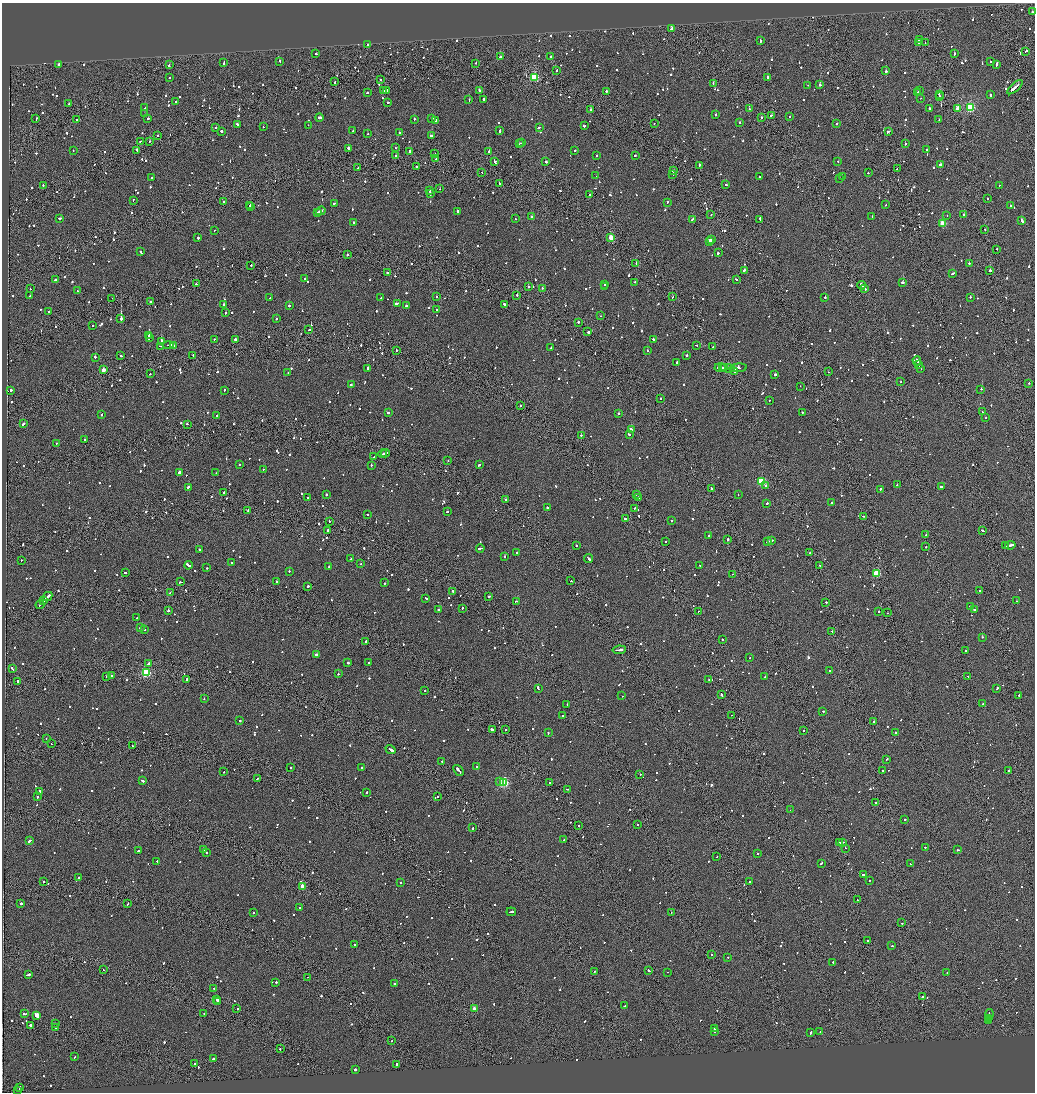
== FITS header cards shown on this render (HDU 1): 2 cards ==
NAXIS1  =                 2065
NAXIS2  =                 2180

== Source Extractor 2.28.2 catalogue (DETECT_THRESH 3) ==
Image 2065 x 2180 px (HDU 1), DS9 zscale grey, zoomed out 1/2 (1 PNG px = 2 x 2 image px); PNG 1037 x 1094 px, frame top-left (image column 1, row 2179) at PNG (2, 3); each listed source drawn as its Kron ellipse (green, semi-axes under 4 px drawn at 4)
Background -0.11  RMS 0.066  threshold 0.199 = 3 sigma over >= 5 px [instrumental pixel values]
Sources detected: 1619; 93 cannot appear on this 1/2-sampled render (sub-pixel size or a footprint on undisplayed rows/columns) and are neither listed nor drawn; of the other 1526, the 500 brightest by FLUX_AUTO listed and drawn (1026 fainter detections omitted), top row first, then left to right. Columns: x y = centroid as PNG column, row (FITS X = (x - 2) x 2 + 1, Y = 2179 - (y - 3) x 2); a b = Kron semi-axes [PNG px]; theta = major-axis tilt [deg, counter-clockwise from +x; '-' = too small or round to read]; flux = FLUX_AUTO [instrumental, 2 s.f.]
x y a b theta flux
1032 12 2 1 - 350
671 29 3 2 - 230
919 40 3 2 - 760
760 41 2 2 - 1100
926 42 3 1 - 270
919 43 3 1 - 840
368 44 2 2 - 220
1026 51 2 2 - 510
316 53 2 2 - 120
954 54 2 2 - 470
500 57 2 2 - 220
551 57 2 2 - 350
280 61 3 2 - 250
990 62 2 2 - 140
224 63 3 2 - 190
476 63 2 2 - 250
59 64 2 2 - 170
997 64 4 2 - 240
169 65 4 2 - 400
556 70 3 2 - 200
886 71 2 2 - 1200
767 77 2 2 - 640
169 78 2 1 - 120
534 78 3 3 - 920
381 79 2 2 - 120
335 82 2 1 - 320
713 83 3 2 - 130
808 85 2 1 - 110
820 85 2 2 - 850
1015 87 9 2 41 650
386 90 2 2 - 700
384 91 2 2 - 240
479 91 2 2 - 320
607 91 2 2 - 240
919 91 2 1 - 130
918 92 3 2 - 400
367 93 2 2 - 120
939 94 2 2 - 110
990 94 3 2 - 460
939 96 2 1 - 540
921 98 2 1 - 140
483 99 2 2 - 380
469 100 2 2 - 160
176 102 2 2 - 170
388 102 2 2 - 410
69 104 3 2 - 140
145 108 2 1 - 240
929 108 2 2 - 470
958 108 3 3 - 290
970 108 3 3 - 1300
749 109 2 2 - 330
590 110 2 2 - 260
145 114 2 1 - 140
715 115 2 1 - 140
771 115 2 2 - 120
789 116 2 2 - 430
319 117 4 2 - 1000
761 117 2 1 - 300
148 118 2 2 - 140
36 119 3 2 - 150
414 119 2 2 - 420
432 119 3 2 - 120
77 120 2 2 - 150
939 120 2 1 - 130
435 121 3 2 - 510
739 123 2 2 - 140
654 124 2 1 - 220
836 124 2 2 - 220
237 125 3 2 - 180
308 125 2 2 - 190
584 126 3 2 - 350
215 127 2 1 - 350
263 127 2 2 - 140
539 127 3 2 - 150
500 130 3 2 - 240
221 131 2 2 - 1200
353 131 2 2 - 120
889 131 3 1 - 120
399 133 2 2 - 130
368 134 2 2 - 130
157 136 2 2 - 150
431 136 3 2 - 270
140 141 2 2 - 580
150 141 2 2 - 210
522 143 3 2 - 140
520 144 3 1 - 150
905 144 2 2 - 350
348 148 2 2 - 340
395 148 2 2 - 120
137 150 3 1 - 160
575 150 2 2 - 160
926 150 2 2 - 120
73 151 2 1 - 190
410 151 2 2 - 230
489 151 2 2 - 1400
435 154 2 2 - 270
596 155 2 2 - 120
396 156 2 1 - 130
635 156 2 2 - 320
436 159 2 2 - 170
495 161 2 2 - 510
838 161 2 2 - 300
545 162 2 2 - 580
940 164 2 2 - 1700
699 165 3 2 - 190
417 167 3 2 - 160
358 168 2 1 - 430
897 169 2 2 - 150
673 171 3 2 - 340
482 173 2 1 - 170
868 173 2 2 - 230
673 174 2 1 - 340
596 176 2 1 - 180
759 177 2 1 - 600
843 177 2 2 - 430
152 178 2 2 - 140
839 178 2 2 - 180
499 183 2 2 - 320
43 185 2 2 - 120
726 185 2 1 - 150
1000 185 2 1 - 120
439 189 2 1 - 170
430 191 2 2 - 170
430 193 4 2 - 340
590 195 2 2 - 150
988 198 2 1 - 360
133 200 3 2 - 150
224 201 2 2 - 230
667 202 3 2 - 120
334 203 3 2 - 180
250 205 3 1 - 170
886 205 2 2 - 180
1010 205 2 2 - 270
251 207 2 1 - 220
321 211 5 2 - 1100
458 211 2 2 - 330
318 213 3 2 - 730
711 214 2 1 - 150
964 214 2 2 - 130
872 216 2 2 - 690
947 216 2 2 - 120
531 217 2 2 - 210
60 218 3 2 - 160
515 219 2 2 - 120
692 219 3 2 - 130
760 219 3 2 - 210
1021 220 2 2 - 560
354 223 3 2 - 200
943 223 3 3 - 530
985 230 2 1 - 290
214 231 2 2 - 120
611 237 3 2 - 330
198 238 2 2 - 140
711 239 2 2 - 120
710 241 3 2 - 270
997 249 2 2 - 230
141 252 3 2 - 310
718 253 2 2 - 1200
347 255 2 2 - 220
636 263 2 1 - 120
969 263 2 2 - 310
251 265 2 1 - 250
744 270 2 2 - 880
990 271 2 2 - 3500
387 272 2 2 - 190
952 273 4 2 - 180
305 279 2 2 - 130
736 279 3 2 - 220
55 280 2 2 - 1800
634 282 2 2 - 200
902 282 2 2 - 860
196 284 2 2 - 180
605 284 2 2 - 160
862 285 4 2 - 340
528 287 2 2 - 570
604 287 2 2 - 160
542 288 2 2 - 130
30 289 2 2 - 130
865 289 2 2 - 240
77 291 2 2 - 150
517 295 2 1 - 1200
30 296 2 2 - 130
381 297 2 2 - 240
437 297 2 2 - 120
672 297 2 1 - 130
825 297 2 2 - 700
970 297 2 2 - 140
112 298 2 1 - 170
270 298 3 2 - 480
151 302 2 2 - 270
397 303 4 2 - 230
223 304 2 2 - 1000
505 304 2 2 - 520
289 306 2 2 - 250
406 306 2 2 - 420
437 310 2 2 - 430
49 312 2 2 - 170
225 313 2 2 - 120
601 316 2 1 - 120
121 318 3 2 - 2500
276 319 2 2 - 240
578 322 2 2 - 420
92 326 2 2 - 140
309 330 2 2 - 320
588 332 2 2 - 300
149 335 2 2 - 3400
149 338 2 2 - 1300
214 339 2 2 - 170
235 339 2 1 - 740
654 340 3 2 - 160
161 341 2 2 - 2200
168 345 5 2 - 420
173 345 4 2 - 320
696 345 2 2 - 140
161 346 3 1 - 250
713 347 3 1 - 160
551 348 2 2 - 120
397 350 2 2 - 140
647 351 2 2 - 650
120 355 3 2 - 180
193 355 2 1 - 320
687 355 2 2 - 270
95 357 2 2 - 590
917 361 5 2 - 280
677 362 3 2 - 130
919 365 3 2 - 220
720 368 6 2 -4 450
724 368 2 2 - 160
727 368 8 2 -3 650
738 368 9 2 6 880
368 369 4 2 - 260
921 369 2 1 - 380
103 370 3 2 - 210
734 372 2 1 - 150
828 372 2 1 - 280
288 373 2 2 - 120
150 374 2 1 - 410
775 375 2 2 - 320
901 382 2 1 - 340
1029 383 2 2 - 230
351 385 3 2 - 230
800 386 2 1 - 190
981 389 2 2 - 150
11 390 2 2 - 260
224 390 2 2 - 280
660 398 2 2 - 120
769 400 2 1 - 290
520 405 2 2 - 290
802 412 2 2 - 270
982 412 2 2 - 120
388 413 2 2 - 740
102 414 2 2 - 270
618 414 2 2 - 260
216 415 2 2 - 210
986 418 2 1 - 150
23 424 3 2 - 240
187 424 3 2 - 290
631 430 3 2 - 190
629 434 3 2 - 150
581 435 2 2 - 210
85 440 3 2 - 180
56 443 2 2 - 120
385 453 4 2 - 280
382 454 4 2 - 240
374 457 2 1 - 150
448 461 2 1 - 220
239 464 2 2 - 140
371 465 2 1 - 190
479 465 2 2 - 160
263 469 2 2 - 120
179 472 2 2 - 690
216 473 2 2 - 140
762 482 3 3 - 910
897 485 2 2 - 190
766 486 2 2 - 450
188 487 3 2 - 370
941 487 3 2 - 220
711 488 2 2 - 170
880 489 2 2 - 230
224 492 2 2 - 460
636 494 2 1 - 230
326 495 2 2 - 400
738 495 2 2 - 170
638 497 2 2 - 180
308 498 2 2 - 210
506 500 2 1 - 350
767 503 2 2 - 360
832 503 2 2 - 210
547 507 2 2 - 390
635 508 2 2 - 130
248 511 2 2 - 160
447 512 2 2 - 160
367 514 2 2 - 150
863 516 2 2 - 130
626 519 4 2 - 310
329 521 2 2 - 130
671 521 2 2 - 430
328 531 2 1 - 1500
983 531 4 2 - 190
926 535 2 2 - 150
709 536 2 2 - 340
728 539 2 1 - 1600
771 540 2 2 - 370
665 542 2 2 - 170
768 542 4 2 - 340
1010 545 5 2 - 420
576 546 2 2 - 290
1006 546 3 1 - 290
926 547 2 2 - 160
480 548 4 2 - 360
200 549 2 2 - 130
517 552 2 2 - 290
810 553 2 1 - 610
505 557 2 2 - 870
351 559 3 2 - 200
589 559 5 2 - 370
21 560 2 1 - 130
231 563 2 2 - 160
361 564 2 1 - 220
188 565 4 2 - 620
820 565 2 1 - 130
700 566 2 2 - 110
329 567 2 2 - 140
207 568 2 2 - 120
289 571 2 2 - 410
125 572 2 2 - 230
876 573 3 3 - 780
733 574 2 1 - 240
277 581 2 2 - 120
571 581 2 2 - 140
181 582 3 2 - 270
384 583 2 2 - 170
308 586 2 2 - 210
980 591 3 2 - 630
170 592 3 1 - 120
453 592 3 2 - 160
489 596 2 2 - 270
48 597 5 2 - 250
426 598 3 2 - 160
43 601 4 2 - 960
516 601 3 2 - 450
1017 601 3 2 - 140
826 602 2 2 - 260
40 605 4 1 - 470
970 607 3 2 - 170
462 608 2 2 - 120
438 609 2 2 - 120
168 610 2 2 - 770
975 610 3 2 - 160
698 611 2 1 - 200
878 611 2 2 - 530
887 613 2 1 - 120
137 618 2 2 - 290
140 628 2 2 - 240
145 630 2 1 - 170
832 631 2 2 - 250
982 637 2 1 - 220
722 639 2 2 - 240
366 641 2 2 - 330
619 650 7 2 8 340
966 650 2 2 - 1100
316 655 2 2 - 1600
749 658 2 2 - 160
348 662 2 2 - 240
368 663 2 2 - 180
148 664 3 2 - 720
12 669 4 2 - 270
830 670 2 2 - 120
146 673 3 3 - 1200
338 674 2 2 - 200
111 676 2 1 - 210
968 676 3 2 - 180
107 677 2 1 - 1100
765 677 2 2 - 240
709 679 2 2 - 140
187 680 3 2 - 170
18 681 3 1 - 140
538 688 4 2 - 190
997 689 2 2 - 500
425 690 2 2 - 130
722 695 4 1 - 360
1019 695 2 2 - 190
622 696 2 2 - 190
204 699 2 2 - 190
983 704 2 2 - 160
567 705 2 1 - 300
823 711 2 2 - 390
731 715 2 1 - 160
563 716 2 2 - 120
240 721 2 2 - 620
873 721 2 2 - 150
492 729 4 2 - 350
506 730 2 1 - 130
804 730 2 1 - 190
895 732 2 2 - 140
548 733 2 2 - 120
46 739 2 1 - 160
51 744 2 1 - 190
132 746 2 1 - 200
390 749 5 2 - 1100
886 759 3 2 - 240
442 761 2 2 - 130
362 767 2 2 - 260
476 767 2 2 - 240
290 768 2 2 - 150
459 770 6 2 -51 430
1009 770 2 2 - 130
882 771 2 1 - 340
224 772 2 2 - 120
640 775 2 2 - 110
257 779 3 2 - 220
142 781 3 2 - 250
500 781 2 1 - 220
504 783 3 3 - 1400
549 783 2 2 - 180
567 789 2 2 - 130
40 791 2 2 - 160
367 792 2 1 - 450
437 796 2 1 - 130
38 797 2 2 - 190
875 802 2 2 - 320
790 810 2 1 - 260
905 819 2 2 - 410
578 825 2 2 - 170
637 825 2 1 - 280
472 828 2 2 - 670
564 840 3 2 - 140
30 841 4 2 - 290
840 842 3 2 - 190
842 842 3 1 - 180
926 847 3 2 - 240
845 848 2 2 - 150
203 850 2 2 - 360
958 850 3 2 - 180
138 851 2 2 - 490
206 852 2 2 - 380
757 854 2 2 - 2400
716 857 2 2 - 120
157 861 3 2 - 350
821 863 3 2 - 310
910 864 2 2 - 190
863 874 3 2 - 410
79 877 2 2 - 140
869 880 2 1 - 500
43 882 2 2 - 780
749 882 2 2 - 120
400 883 2 2 - 250
302 887 3 2 - 330
857 900 2 1 - 420
21 904 2 1 - 820
128 904 3 2 - 170
300 908 2 2 - 170
511 912 4 2 - 390
671 912 2 2 - 160
253 913 2 2 - 370
901 923 2 2 - 140
868 941 3 2 - 160
355 944 2 2 - 120
892 946 2 2 - 200
712 955 2 1 - 350
727 957 2 2 - 150
833 962 2 2 - 510
103 970 2 1 - 280
594 971 2 2 - 190
649 971 3 2 - 240
668 972 2 2 - 180
947 973 2 2 - 400
28 974 4 2 - 380
308 977 2 1 - 550
276 982 2 2 - 190
394 983 2 2 - 400
213 988 3 2 - 150
922 997 2 2 - 1200
217 999 2 2 - 780
217 1001 2 2 - 450
625 1006 3 2 - 140
237 1009 2 2 - 170
475 1009 2 2 - 150
204 1013 2 2 - 120
24 1014 4 2 - 530
989 1014 5 2 - 330
37 1015 2 2 - 13000
989 1018 2 1 - 160
988 1021 3 2 - 700
56 1023 2 2 - 130
30 1025 2 2 - 470
56 1027 2 1 - 230
715 1028 2 2 - 260
714 1031 2 2 - 190
820 1032 2 1 - 420
810 1033 3 2 - 170
392 1041 2 2 - 120
280 1048 2 2 - 120
75 1057 3 2 - 140
214 1059 2 2 - 840
195 1063 2 1 - 150
397 1064 3 2 - 140
355 1069 2 2 - 400
19 1088 4 1 - 310
18 1091 2 2 - 190
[1026 fainter detections neither listed nor drawn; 93 sub-pixel or undisplayed-footprint detections neither listed nor drawn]